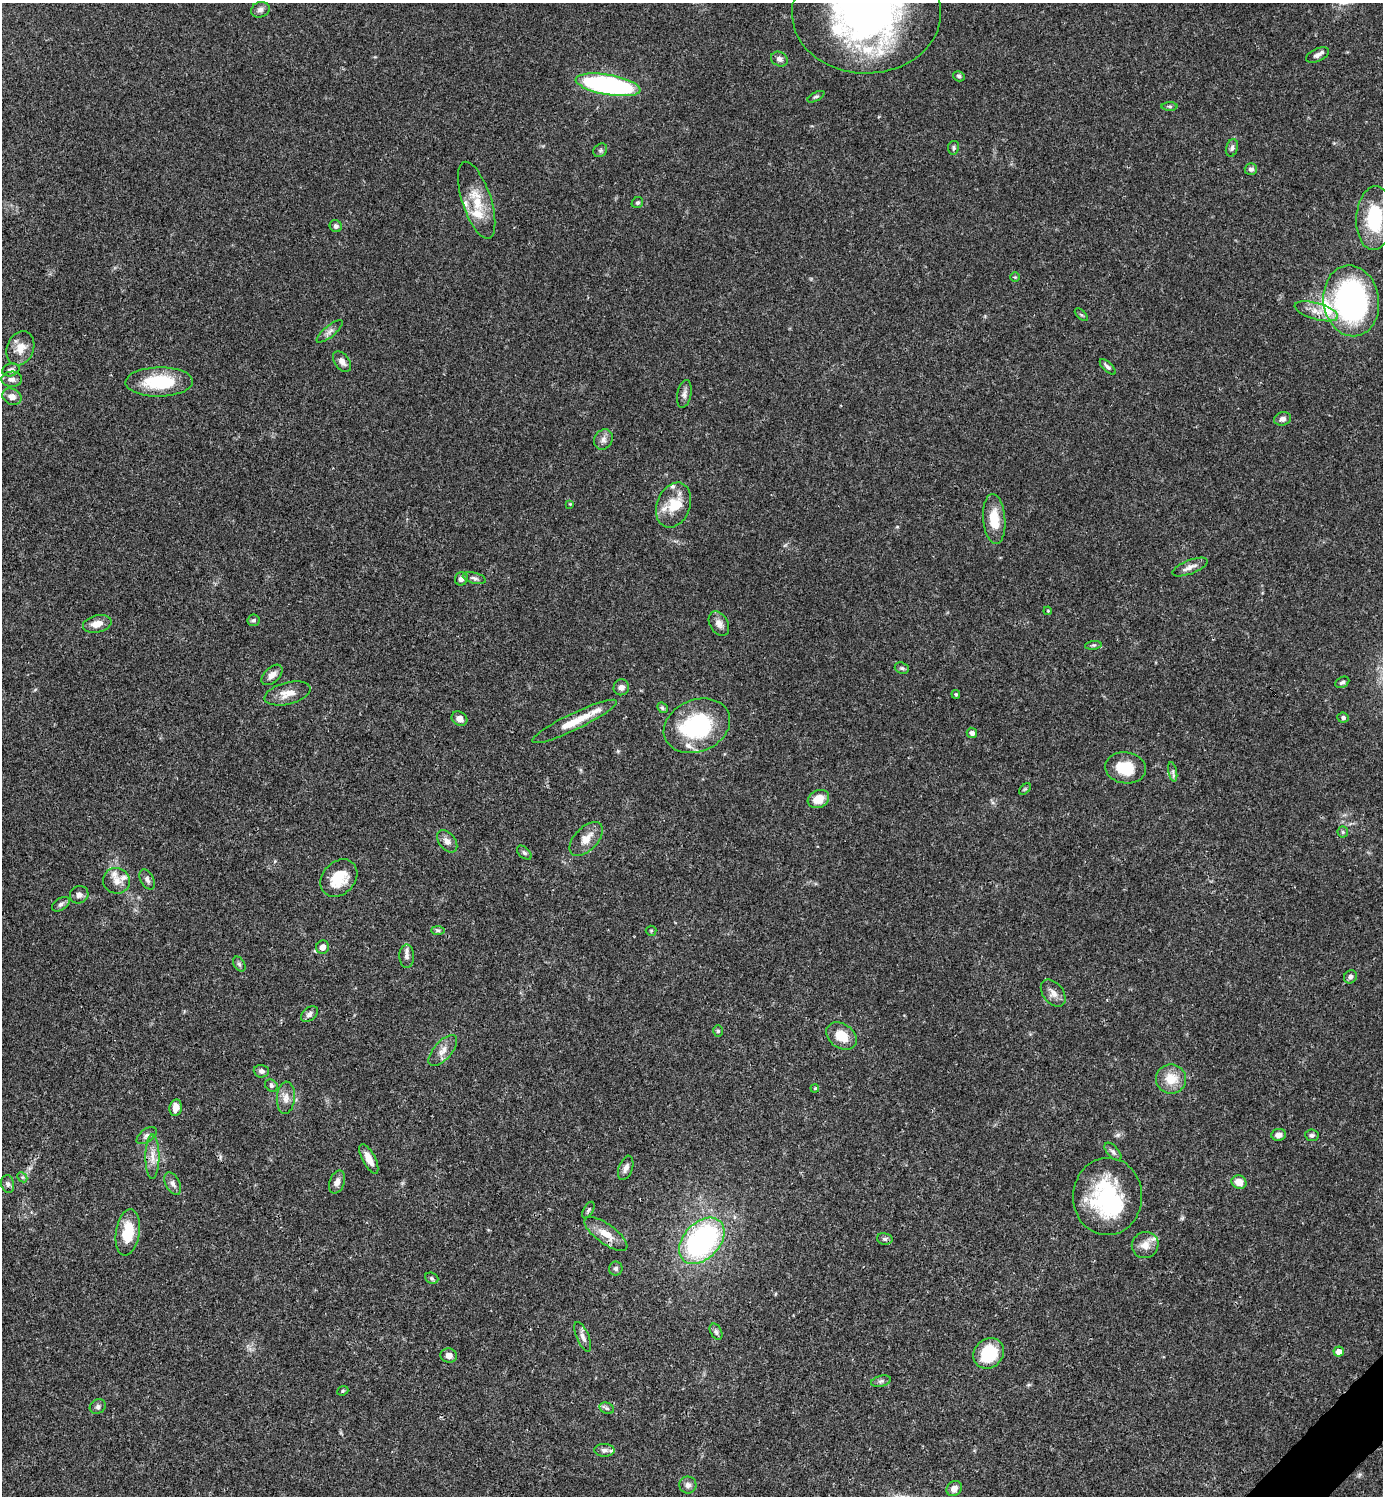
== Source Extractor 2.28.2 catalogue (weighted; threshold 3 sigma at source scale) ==
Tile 6 of 4 x 4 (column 2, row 2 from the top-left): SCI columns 1682-3062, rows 2992-4485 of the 5981 x 5982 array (HDU 1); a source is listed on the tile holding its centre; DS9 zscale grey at full resolution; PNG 1385 x 1498 px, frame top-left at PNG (2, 3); each listed source drawn as its Kron ellipse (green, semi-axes under 4 px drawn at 4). Shown black and unused: <1% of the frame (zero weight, under 3 of 4 exposures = <1% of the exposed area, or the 3 px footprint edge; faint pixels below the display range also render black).
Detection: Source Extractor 2.28.2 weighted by HDU 2 'WHT'; one run over the whole footprint, this tile lists its part. Background 0.0385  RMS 0.0026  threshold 0.0117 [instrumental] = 3 sigma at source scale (4.5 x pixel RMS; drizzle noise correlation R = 1.50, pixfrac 1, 0.05/0.05 arcsec/px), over >= 5 px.
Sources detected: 130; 2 inside a brighter object's white glare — neither listed nor drawn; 11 inside a brighter listed object's ellipse — not listed separately; the other 117 listed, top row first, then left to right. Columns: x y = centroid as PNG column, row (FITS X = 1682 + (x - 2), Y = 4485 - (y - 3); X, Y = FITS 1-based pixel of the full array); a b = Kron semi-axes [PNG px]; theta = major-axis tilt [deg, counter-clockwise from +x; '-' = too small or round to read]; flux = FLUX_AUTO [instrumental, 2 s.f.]
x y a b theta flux
260 10 9 7 19 1.1
866 13 74 60 1 120
1317 55 12 6 23 1.1
779 59 9 7 -29 1
959 76 6 5 - 0.48
608 85 33 10 -10 54
816 97 9 4 28 0.48
1169 106 8 4 -1 0.42
953 148 7 5 81 0.52
1232 148 9 6 74 0.76
600 150 7 6 - 0.54
1251 169 6 6 - 0.82
477 200 40 14 -72 7.4
637 203 6 5 - 0.47
1374 218 32 18 87 15
336 226 6 5 - 0.72
1015 277 5 4 - 0.28
1351 301 35 27 -82 66
1316 311 22 8 -16 3
1081 315 8 3 -44 0.33
330 331 16 5 40 1.2
20 348 17 13 69 3.6
342 362 12 7 -54 1.5
1108 367 10 4 -44 0.72
11 370 9 6 15 0.9
12 379 10 7 2 1.2
159 382 34 14 1 14
684 394 14 7 78 1.1
12 397 10 8 -24 1.9
1282 419 8 6 18 1.1
603 439 10 9 - 1.3
570 504 4 4 - 0.24
674 505 23 16 69 6.3
994 519 25 11 -86 5.6
1190 567 19 6 21 1.7
474 578 12 5 -14 0.82
461 579 7 6 - 1.3
1048 611 4 3 - 0.23
253 620 6 6 - 0.58
97 624 14 8 13 2.8
719 624 13 9 -60 1.6
1093 645 8 4 8 0.54
902 668 7 5 -20 0.52
272 675 12 7 43 1.8
1342 682 7 5 27 0.65
621 687 8 7 - 1.2
287 693 23 11 14 3.3
956 694 4 3 - 0.33
662 708 6 4 -45 0.42
1343 718 6 5 - 0.55
459 719 8 6 -31 1.7
574 721 47 8 26 6
697 726 34 26 23 26
972 733 5 5 - 0.81
1125 768 20 15 -9 7.6
1173 772 10 4 -78 0.66
1025 789 7 4 44 0.35
818 799 11 8 27 3.8
1343 832 5 5 - 0.43
586 839 21 11 46 3.5
447 841 13 8 -51 1.5
524 853 8 5 -44 0.51
339 878 21 16 46 7.4
147 879 11 6 -62 0.87
116 881 13 12 - 2.3
79 895 9 8 - 1.1
61 904 10 6 34 0.78
438 930 7 4 -1 0.5
651 931 5 5 - 0.32
323 947 7 6 - 1.8
407 956 11 7 -88 1.1
239 964 8 5 -59 0.6
1350 977 7 6 - 0.91
1053 993 15 10 -51 1.9
309 1014 9 6 41 0.98
718 1031 6 5 - 0.42
841 1036 17 12 -33 5
443 1051 19 9 48 2.3
261 1071 7 6 - 0.89
1171 1079 15 14 - 4.9
271 1086 7 5 -39 0.52
815 1088 4 3 - 0.22
286 1098 16 9 86 2.1
176 1108 8 6 80 2.6
1279 1135 7 6 - 1.3
1312 1135 6 6 - 0.62
147 1136 11 6 37 0.96
1113 1152 11 5 -47 0.83
152 1157 22 7 90 2.6
369 1159 16 6 -62 2.5
626 1168 13 7 71 1.3
22 1177 6 4 -44 0.38
337 1182 12 7 69 1.4
1239 1182 8 6 -25 3.1
8 1184 9 6 -80 0.83
173 1184 12 7 -62 1.1
1107 1196 39 34 87 27
588 1210 9 5 59 0.56
128 1232 23 12 81 8
606 1234 25 9 -36 4
885 1239 8 6 -14 0.66
702 1241 27 18 47 54
1145 1245 13 13 - 2.6
616 1269 7 7 - 0.61
432 1278 7 5 -21 0.47
716 1332 8 5 -63 0.68
583 1337 16 6 -67 1.3
1339 1352 5 5 - 2
989 1353 16 14 46 11
449 1355 8 7 - 1.8
881 1381 10 5 14 0.71
343 1391 6 4 22 0.37
98 1407 8 7 - 0.77
607 1408 7 5 -22 0.59
604 1450 10 6 -1 0.97
688 1485 8 8 - 1.2
954 1489 8 7 - 1.5
Isophote crosses this tile's border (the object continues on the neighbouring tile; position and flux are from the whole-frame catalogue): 1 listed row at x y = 866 13